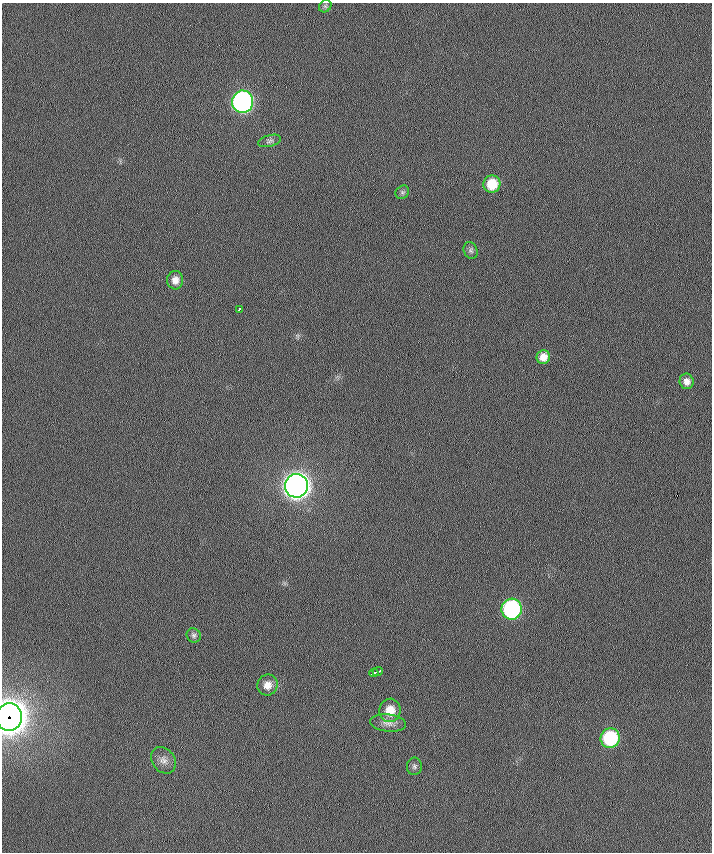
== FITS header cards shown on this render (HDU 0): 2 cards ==
NAXIS1  =                  710 /
NAXIS2  =                  850 /

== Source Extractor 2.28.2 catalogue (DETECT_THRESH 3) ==
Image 710 x 850 px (HDU 0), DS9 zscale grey, 1 PNG px = 1 image px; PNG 714 x 854 px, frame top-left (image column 1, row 850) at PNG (2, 3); each listed source drawn as its Kron ellipse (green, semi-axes under 4 px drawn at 4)
Background 0.667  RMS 7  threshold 21.1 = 3 sigma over >= 5 px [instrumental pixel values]
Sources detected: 22; all 22 listed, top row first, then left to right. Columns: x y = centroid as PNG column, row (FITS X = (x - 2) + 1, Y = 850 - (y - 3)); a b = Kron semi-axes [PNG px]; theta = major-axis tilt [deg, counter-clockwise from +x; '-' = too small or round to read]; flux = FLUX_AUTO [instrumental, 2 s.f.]
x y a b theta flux
325 6 7 5 45 9.7e+02
243 102 11 10 - 1.7e+05
270 141 12 5 15 1.5e+03
492 184 9 8 - 1.1e+04
402 192 7 6 - 9.3e+02
471 250 9 6 -68 1.1e+03
175 280 9 8 - 3.3e+03
239 309 4 3 - 1.4e+03
543 357 7 6 - 3.6e+03
687 381 8 7 - 2.5e+03
296 486 12 11 - 5.2e+05
512 609 10 10 - 8.2e+04
194 635 7 6 - 1.1e+03
378 671 5 3 - 2.5e+03
374 673 4 3 - 2.7e+03
267 685 10 10 - 4.6e+03
390 710 12 10 81 7.9e+03
9 717 14 12 84 1.2e+06
388 723 18 8 -7 3.6e+03
610 738 10 9 - 3.6e+04
163 760 14 11 -54 3.7e+03
414 766 8 7 - 1.3e+03
At the frame edge (FLAGS 8, measured only in part): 1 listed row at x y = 9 717